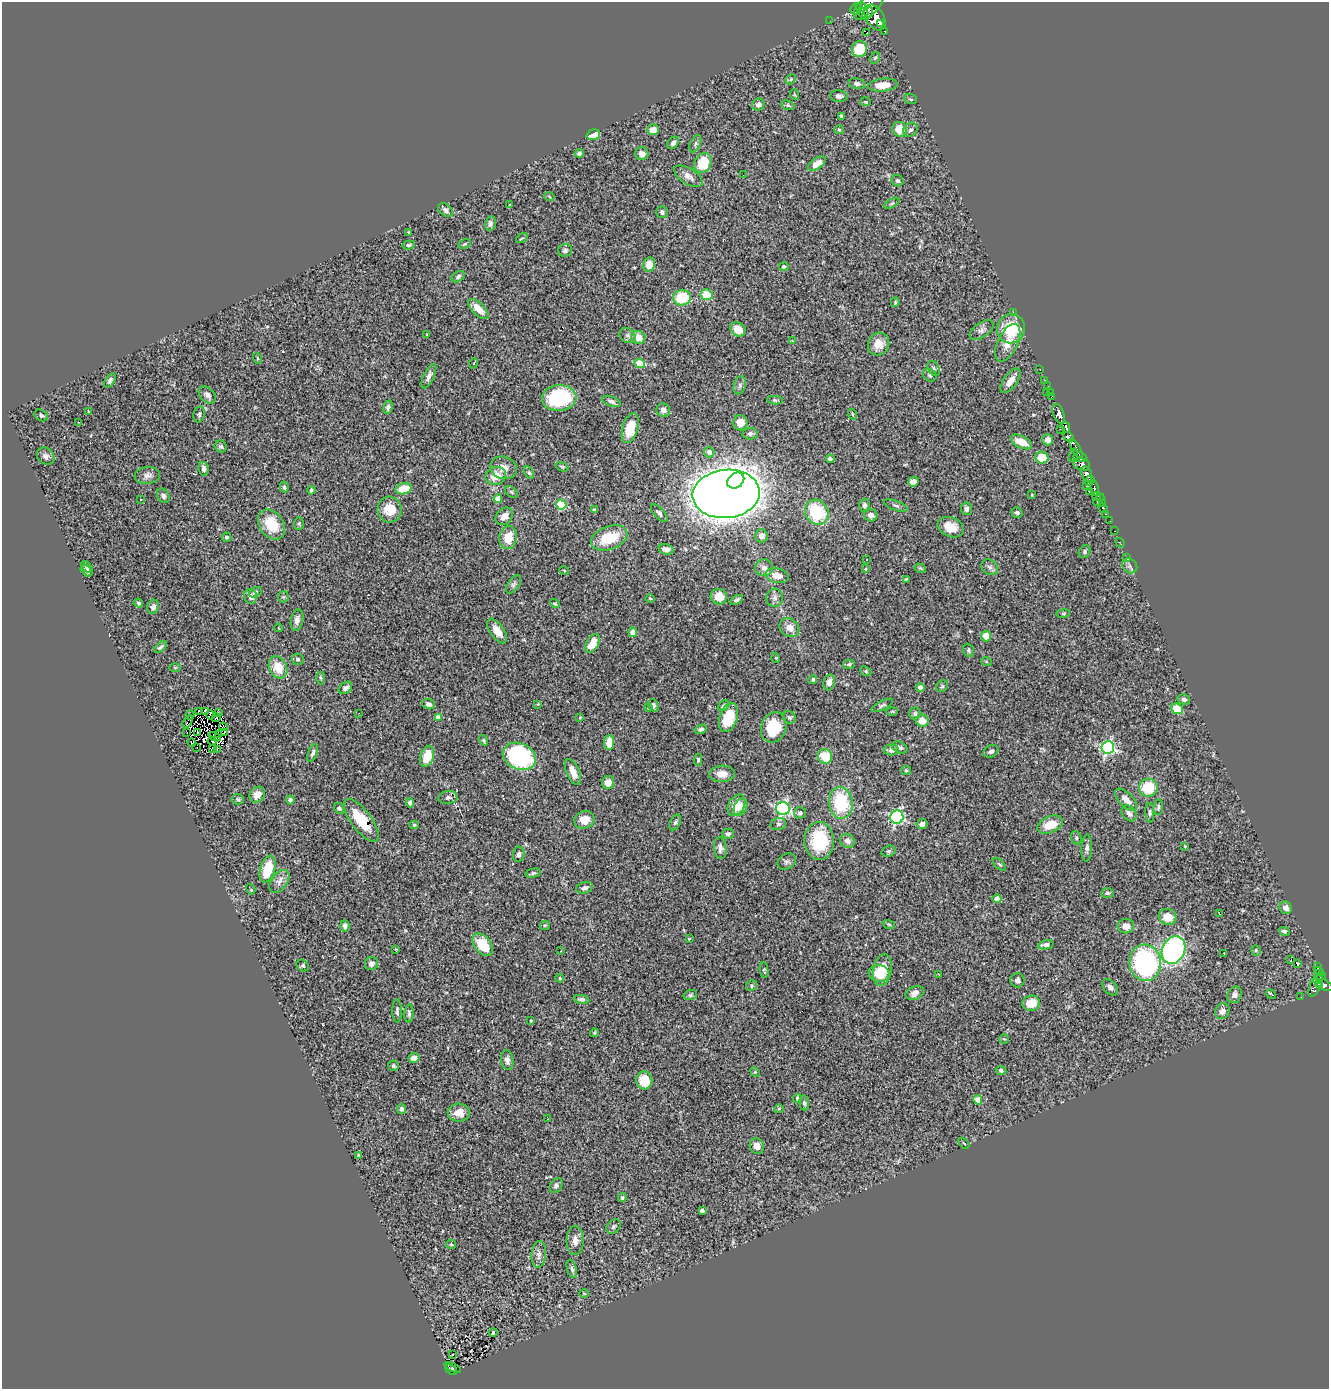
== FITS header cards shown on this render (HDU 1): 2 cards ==
NAXIS1  =                 1327
NAXIS2  =                 1387

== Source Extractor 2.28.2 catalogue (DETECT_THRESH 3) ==
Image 1327 x 1387 px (HDU 1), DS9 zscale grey, 1 PNG px = 1 image px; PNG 1331 x 1391 px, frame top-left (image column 1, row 1387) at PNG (2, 2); each listed source drawn as its Kron ellipse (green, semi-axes under 4 px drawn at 4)
Background 0.647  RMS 0.036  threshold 0.108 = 3 sigma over >= 5 px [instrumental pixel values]
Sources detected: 379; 4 with non-positive FLUX_AUTO (blend fragments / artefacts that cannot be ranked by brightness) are neither listed nor drawn; the other 375 listed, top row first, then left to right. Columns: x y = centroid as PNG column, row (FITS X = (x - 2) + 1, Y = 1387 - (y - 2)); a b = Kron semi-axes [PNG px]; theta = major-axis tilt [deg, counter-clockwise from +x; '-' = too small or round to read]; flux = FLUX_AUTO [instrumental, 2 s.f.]
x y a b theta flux
869 6 18 9 43 420
861 7 5 4 - 140
856 9 6 5 - 130
863 12 6 4 -27 97
867 14 7 4 53 110
875 18 14 9 -59 810
830 21 2 2 - 2.6
881 24 3 2 - 88
885 31 3 3 - 15
867 33 3 2 - 1.2
859 49 8 7 - 63
875 58 6 5 - 4.2
791 79 5 4 - 3.7
857 84 8 5 -9 7.8
883 85 15 6 6 35
795 95 5 3 - 2.1
839 96 8 6 -4 7.7
911 99 6 5 - 3.8
865 102 5 3 - 2.2
758 105 6 5 - 9.5
788 105 7 4 -20 4.2
841 116 4 3 - 3.7
900 129 7 7 - 35
653 130 6 5 - 24
839 130 5 4 - 2.9
911 130 7 6 - 7.1
593 135 7 5 18 44
673 143 7 5 54 7.9
695 144 9 5 64 5.3
579 153 4 4 - 7.4
642 154 6 6 - 13
703 163 10 8 65 75
817 164 10 5 35 21
743 175 2 2 - 6.1
688 176 16 8 -32 16
897 181 6 5 - 6.1
549 196 5 3 - 2.4
892 203 8 3 30 3.7
510 204 3 2 - 1.7
445 210 8 5 -39 8.9
662 212 6 5 - 5.9
490 223 7 5 82 7.5
409 232 3 2 - 2.3
522 238 6 3 33 2.7
464 244 6 3 27 2.9
409 245 6 4 11 4.2
565 250 7 6 - 6.8
649 264 7 6 - 25
784 267 5 4 - 5.3
458 277 7 5 35 5.8
707 295 6 5 - 50
682 298 9 8 - 86
895 302 5 3 - 2.9
478 309 13 6 -45 33
1013 312 2 2 - 140
738 329 8 6 -37 34
1011 329 15 14 - 93
982 330 13 7 34 12
427 335 3 2 - 1.7
628 335 9 7 -37 8
638 338 7 6 - 31
792 341 3 3 - 2.2
1008 343 20 10 64 28
879 344 11 10 - 28
257 358 6 3 -71 2.2
474 363 5 3 - 1.7
640 363 5 4 - 61
934 368 8 5 -61 5.8
1040 370 3 2 - 7.6
930 375 7 6 - 5.1
429 376 13 5 65 11
110 380 8 4 57 6
1045 380 3 2 - 5.9
1010 381 14 6 55 22
740 385 9 6 74 8.1
1048 386 2 2 - 2
1046 392 2 2 - 21
1050 392 3 2 - 4.8
207 395 10 7 -44 11
1052 396 3 2 - 2.7
559 398 17 13 4 170
775 400 8 4 -3 3.9
611 401 9 5 -20 7.5
388 407 7 4 77 8
663 410 7 6 - 12
88 411 3 2 - 1.6
199 414 8 5 78 5.5
852 414 5 3 - 2
1059 414 10 5 -68 290
41 415 7 5 -31 5.5
79 422 2 2 - 20
740 423 7 7 - 27
1066 427 6 4 -74 86
630 428 15 7 74 71
1060 429 2 2 - 3.9
750 434 7 5 5 7
1068 437 6 4 -40 99
1048 440 5 5 - 18
1021 442 11 6 -26 40
221 446 6 5 - 5.4
1076 449 10 4 -59 120
709 452 5 5 - 12
1073 455 7 3 78 44
46 456 9 7 -42 9.6
1042 457 6 6 - 48
1080 457 6 5 - 62
830 459 4 3 - 5.9
1082 464 8 6 -19 130
562 467 7 4 -21 3.3
503 468 13 11 -17 23
204 469 7 5 -78 9.3
529 473 7 4 -62 4.3
1087 474 8 5 -72 310
147 475 13 8 6 13
496 476 10 9 - 31
736 481 9 7 38 340
1090 481 5 4 - 160
913 482 5 5 - 25
1087 486 4 3 - 30
284 487 5 3 - 3.4
1094 488 7 3 -84 83
404 489 8 5 15 52
311 490 4 3 - 3.6
511 492 7 4 -37 3.7
1089 492 3 2 - 9.8
726 494 33 24 6 6500
1032 495 3 3 - 1.9
163 496 7 6 - 7.4
1097 496 4 2 - 25
498 498 4 4 - 22
141 500 3 2 - 3.1
1099 500 6 3 48 21
1102 504 2 2 - 4.6
561 505 5 5 - 110
864 505 7 5 -88 7
896 506 12 5 -20 6.6
1103 508 5 3 - 29
966 509 6 5 - 7.8
390 510 13 12 - 48
594 510 4 4 - 4.8
817 512 13 11 -54 140
659 513 11 5 -49 6
1017 513 5 5 - 6.1
1106 514 3 3 - 35
871 515 7 6 - 12
504 516 10 7 46 19
1110 521 2 2 - 1.4
271 524 16 12 -55 66
299 524 6 5 - 3.6
951 527 14 9 -23 35
1115 531 2 2 - 2.3
761 536 6 6 - 13
227 537 5 4 - 4.4
508 538 11 9 82 44
609 538 19 11 20 89
1120 543 5 3 - 12
666 549 7 5 -16 10
1084 552 7 5 51 4.6
1127 557 3 2 - 3.5
866 559 3 3 - 4.9
1130 566 8 6 -41 7.3
87 567 7 4 -51 6.3
990 567 9 7 -35 7.7
764 568 9 8 - 12
920 568 6 3 -31 2.9
866 569 4 4 - 2.5
564 570 5 3 - 1.8
87 571 7 4 -46 6.6
777 576 11 7 -11 25
906 579 3 3 - 2.4
514 584 10 5 56 6.4
255 592 7 4 29 4.9
251 596 7 6 - 12
283 597 6 5 - 4.2
719 597 8 7 - 36
650 598 4 3 - 2.1
775 598 9 8 - 9.9
737 600 7 4 30 6.2
138 603 5 3 - 3.4
555 604 5 4 - 3.7
153 607 7 5 69 9.6
1063 613 7 3 8 2.5
297 620 11 6 77 11
279 628 4 2 - 1.8
789 628 10 8 -40 21
497 631 14 7 -55 28
633 632 4 4 - 19
986 636 5 5 - 28
593 643 10 6 60 44
161 647 7 3 38 4.6
969 650 7 5 -71 5
776 658 5 3 - 1.9
298 659 6 5 - 5.2
986 661 5 3 - 2.4
849 664 5 4 - 4.4
175 667 5 3 - 2.2
278 667 12 8 -65 49
866 671 6 4 -23 3.7
320 678 6 4 -88 3.1
813 679 4 4 - 4.2
829 682 8 5 78 15
942 686 6 5 - 3.9
345 688 7 5 36 8.4
920 688 4 4 - 18
1184 699 6 5 - 6.4
429 704 6 5 - 8
538 704 4 4 - 2.1
653 705 6 5 - 7.3
882 705 12 4 27 5.6
724 706 6 4 38 4.9
648 708 4 3 - 2.1
1177 709 6 5 - 52
198 711 4 2 - 1.4
892 711 6 4 2 2.5
206 712 4 2 - 2.7
218 712 2 2 - 2.8
359 713 2 2 - 2
915 713 6 5 - 6
190 715 4 2 - 1.7
210 715 5 2 - 2.5
438 717 4 4 - 27
580 717 4 3 - 2
728 717 15 9 72 66
789 717 7 6 - 5.1
216 718 4 2 - 2.8
188 721 7 3 56 7.7
922 721 6 6 - 25
223 727 4 2 - 3.8
774 727 15 12 71 94
701 729 6 4 21 5.6
197 732 3 2 - 1.5
224 732 3 2 - 1.3
187 733 3 2 - 2.8
219 734 3 2 - 1.6
215 737 6 3 -21 5.7
484 740 5 4 - 3.4
212 741 4 2 - 2.6
609 742 7 5 83 31
192 743 4 3 - 2.9
197 747 2 2 - 18
900 747 8 5 -24 6.9
1108 748 6 6 - 430
213 749 3 2 - 3.4
217 749 4 2 - 2.9
891 750 7 5 1 12
991 751 8 6 30 7.5
313 753 9 4 68 6.9
427 756 10 6 72 47
519 756 17 13 -24 370
825 756 7 7 - 59
698 760 6 4 -87 3.9
906 770 5 4 - 3.2
573 772 14 6 -67 31
722 774 13 8 4 23
608 782 6 6 - 20
1148 788 9 9 - 82
257 795 8 7 - 26
448 798 9 6 10 7.6
238 799 6 5 - 4.4
290 800 4 4 - 6.1
1126 800 14 7 -45 20
410 803 4 4 - 7.1
841 803 16 12 -82 140
736 805 11 8 60 33
741 807 9 6 68 21
1158 807 8 5 84 5.5
339 808 5 4 - 3.6
783 809 7 6 - 540
800 813 6 5 - 4.9
1129 813 9 6 -50 10
1150 813 10 4 -86 5.1
897 817 7 6 - 440
361 820 25 10 -53 78
584 820 10 9 - 30
675 822 8 5 63 4.9
778 824 8 6 15 5.2
922 824 5 5 - 9
414 825 4 4 - 3.2
1050 825 13 8 23 45
728 834 6 5 - 6.6
1076 838 7 5 -72 4.3
819 841 19 15 -89 130
847 841 7 6 - 14
1185 846 3 3 - 1.6
720 848 11 6 -84 11
1087 848 13 5 87 8.9
888 851 7 5 19 4.5
519 854 7 5 81 6.3
787 862 10 7 33 6.9
999 864 8 4 -44 4
267 869 14 7 72 67
533 873 7 4 15 4.4
279 881 13 8 53 14
584 888 8 5 17 8.1
251 889 5 2 - 4
1107 893 6 5 - 4.5
997 899 4 4 - 24
1286 908 6 6 - 13
1219 914 3 2 - 2.4
1168 917 9 8 - 41
889 924 6 4 -19 3.1
545 925 5 4 - 2.9
345 926 6 4 -87 6.7
1126 926 8 7 - 20
1284 931 5 4 - 5.4
689 939 3 2 - 1.8
483 945 13 8 -51 67
1046 945 7 4 14 16
396 950 4 2 - 1.8
1173 950 14 11 65 520
1256 950 5 4 - 3.4
561 951 3 2 - 2.7
1224 953 2 2 - 1.6
1291 959 2 2 - 3.4
372 963 7 6 - 9.6
1145 963 18 16 -86 330
1298 963 3 2 - 3
303 965 7 5 -37 4.2
1318 967 3 2 - 7.8
764 970 8 4 -81 3.2
882 970 16 9 80 63
1319 971 5 3 - 67
879 973 10 8 -6 38
939 975 3 3 - 2.2
1321 976 5 3 - 38
560 978 4 4 - 2.5
1017 980 7 7 - 9.5
1318 980 5 2 - 25
1319 984 3 3 - 76
1315 985 12 5 66 180
1324 985 9 5 -27 140
752 986 5 5 - 4.1
1110 987 9 6 -47 9.1
915 993 10 6 22 15
1271 994 5 2 - 3.4
690 995 7 5 18 4.1
1235 995 8 7 - 11
1301 997 3 2 - 2.8
581 999 8 4 -9 5.7
1031 1003 9 7 13 42
397 1011 12 4 -89 6.6
1222 1011 8 7 - 14
409 1013 9 4 87 5.3
531 1021 3 2 - 2.5
594 1033 5 4 - 3.4
1004 1039 5 4 - 2.9
414 1058 5 5 - 11
507 1060 10 6 -81 12
393 1066 5 5 - 4.1
1001 1070 5 4 - 5.5
755 1072 5 4 - 2.8
644 1080 9 8 - 65
798 1098 4 4 - 9.7
978 1100 4 4 - 34
804 1103 7 5 -82 5.6
401 1109 5 4 - 5
779 1109 5 4 - 2.8
459 1113 11 9 -2 24
548 1119 2 2 - 1.3
964 1143 6 2 -44 2
757 1146 8 7 - 19
359 1156 4 3 - 3.6
556 1185 8 6 56 6.8
622 1198 4 4 - 3.9
702 1211 4 4 - 11
613 1226 8 6 46 5.1
575 1240 14 8 90 18
451 1244 5 4 - 2.6
539 1254 13 7 86 13
572 1269 9 4 -72 6.2
584 1293 5 3 - 1.8
493 1332 4 3 - 4.3
452 1355 3 2 - 4.8
453 1367 9 3 -26 21
451 1370 7 3 -37 18
At the frame edge (FLAGS 8, measured only in part): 1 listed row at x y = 869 6
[4 non-positive-flux detections neither listed nor drawn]